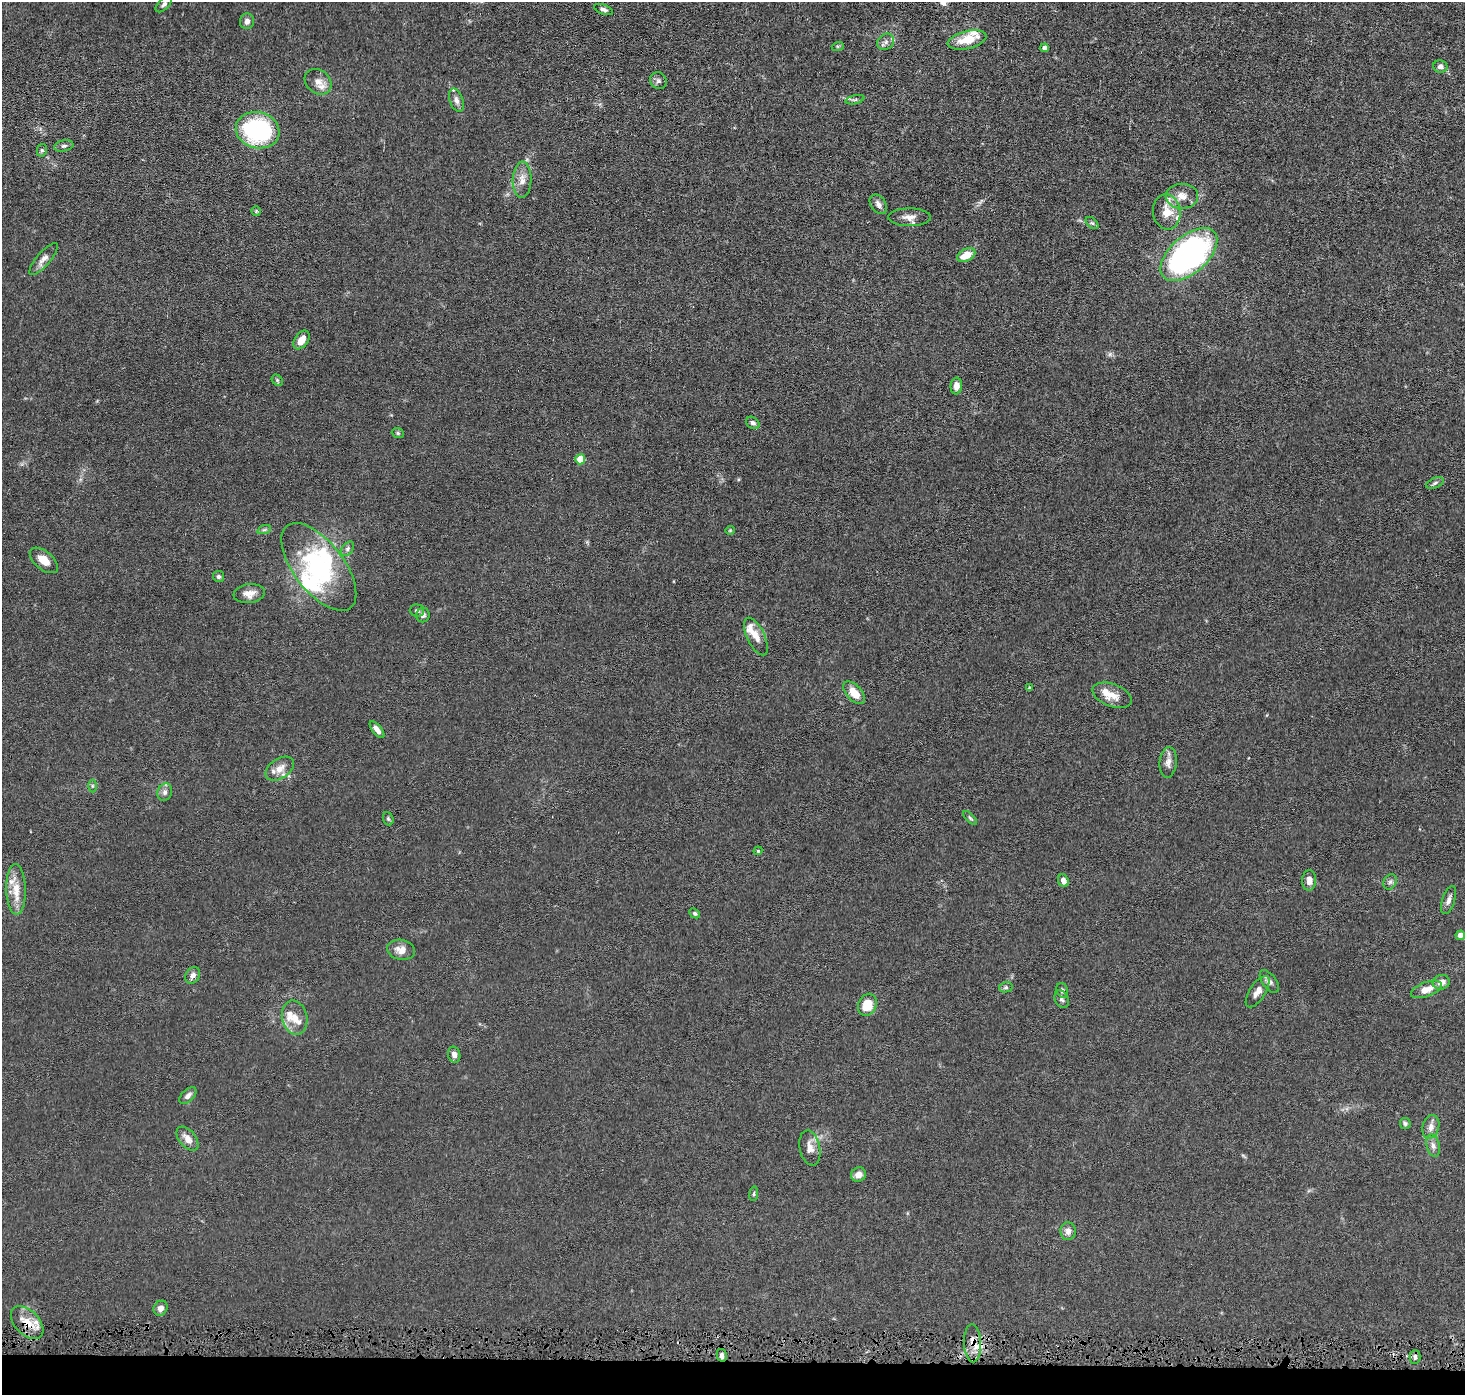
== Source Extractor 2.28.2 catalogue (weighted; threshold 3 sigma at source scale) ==
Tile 8 of 3 x 3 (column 2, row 3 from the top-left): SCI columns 1464-2926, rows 102-1494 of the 4389 x 4421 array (HDU 1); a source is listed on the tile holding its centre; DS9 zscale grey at full resolution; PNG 1467 x 1397 px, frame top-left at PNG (2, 2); each listed source drawn as its Kron ellipse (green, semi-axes under 4 px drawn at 4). Shown black and unused: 2% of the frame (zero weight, under 4 of 8 exposures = <1% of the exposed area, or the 3 px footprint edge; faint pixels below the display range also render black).
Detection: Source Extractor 2.28.2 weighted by HDU 2 'WHT'; one run over the whole footprint, this tile lists its part. Background 0.0148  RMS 0.0022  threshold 0.00894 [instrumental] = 3 sigma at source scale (4.09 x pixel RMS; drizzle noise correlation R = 1.36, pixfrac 0.8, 0.05/0.05 arcsec/px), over >= 5 px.
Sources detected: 98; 2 inside a brighter object's white glare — neither listed nor drawn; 10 inside a brighter listed object's ellipse — not listed separately; the other 86 listed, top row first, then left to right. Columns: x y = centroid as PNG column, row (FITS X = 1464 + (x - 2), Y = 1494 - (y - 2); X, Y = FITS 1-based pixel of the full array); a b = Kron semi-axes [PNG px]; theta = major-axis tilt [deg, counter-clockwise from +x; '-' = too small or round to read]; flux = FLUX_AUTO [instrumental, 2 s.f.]
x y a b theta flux
164 4 10 5 44 0.58
604 9 10 5 -21 0.68
247 21 8 7 - 0.8
967 40 20 9 13 3.9
886 42 9 7 39 0.77
838 46 6 4 17 0.27
1045 48 4 4 - 0.89
1440 67 7 6 - 0.94
658 81 9 8 - 0.65
318 82 14 11 -39 1.9
456 100 12 6 -70 0.88
855 100 9 4 13 0.4
258 130 22 18 -14 25
64 146 10 5 11 0.53
42 150 6 5 - 0.36
522 180 18 9 88 1.9
1182 196 16 12 0 2.4
878 204 11 7 -55 0.89
256 211 5 4 - 0.22
1167 212 18 13 -81 3.5
910 217 21 9 0 1.6
1092 223 7 4 -43 0.38
1189 254 34 19 41 74
966 255 10 6 27 3
44 259 20 7 49 1.2
301 340 10 6 54 2.3
277 380 6 5 - 0.32
956 386 8 5 84 1.3
753 423 7 5 -38 0.6
398 433 6 5 - 0.3
580 459 5 5 - 5.2
1435 483 9 5 24 0.48
264 530 7 4 18 0.38
730 530 4 4 - 0.19
347 549 8 5 51 0.51
44 560 17 9 -40 2.4
319 567 52 25 -52 19
218 576 5 5 - 0.44
249 594 15 9 7 1.7
417 610 7 6 - 0.53
423 615 7 6 - 0.69
756 636 20 9 -64 1.9
1029 688 4 3 - 0.29
854 693 14 7 -47 3.3
1112 695 20 11 -21 2.4
377 730 10 4 -50 1.3
1168 762 15 8 85 1.3
280 769 15 10 34 2.1
92 786 6 4 90 0.33
165 792 9 7 66 0.71
970 818 9 4 -45 0.36
388 819 7 5 -68 0.32
758 851 4 4 - 0.21
1309 880 10 7 87 1.3
1063 881 6 5 - 1.1
1390 882 8 6 61 0.52
16 889 25 9 -88 3.4
1449 900 15 6 71 0.94
695 913 6 4 -41 0.31
1460 935 5 4 - 1.1
401 950 14 10 -10 1.8
193 975 9 7 56 0.96
1269 981 13 7 -54 0.87
1441 982 8 7 - 1.6
1006 987 7 5 13 0.41
1426 989 16 7 20 2.3
1062 990 7 5 -72 0.48
1257 992 18 8 57 1.5
1062 999 9 6 -65 0.57
867 1005 11 9 66 4.4
295 1018 17 12 -78 2.8
454 1055 8 6 -75 0.93
188 1096 10 6 43 0.82
1405 1124 5 5 - 0.38
1431 1127 12 8 75 1.2
187 1139 14 8 -51 1.7
1433 1146 11 6 -76 0.96
810 1148 18 10 -78 1.7
858 1175 8 7 - 1.5
754 1194 7 3 82 0.28
1068 1231 9 7 -87 1.1
161 1308 8 6 54 1
27 1323 20 12 -46 3.3
972 1343 19 8 -88 2.1
722 1355 6 5 - 0.64
1415 1357 7 5 89 0.51
Overlapping masked pixels (flux is a lower limit): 2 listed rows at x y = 27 1323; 972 1343